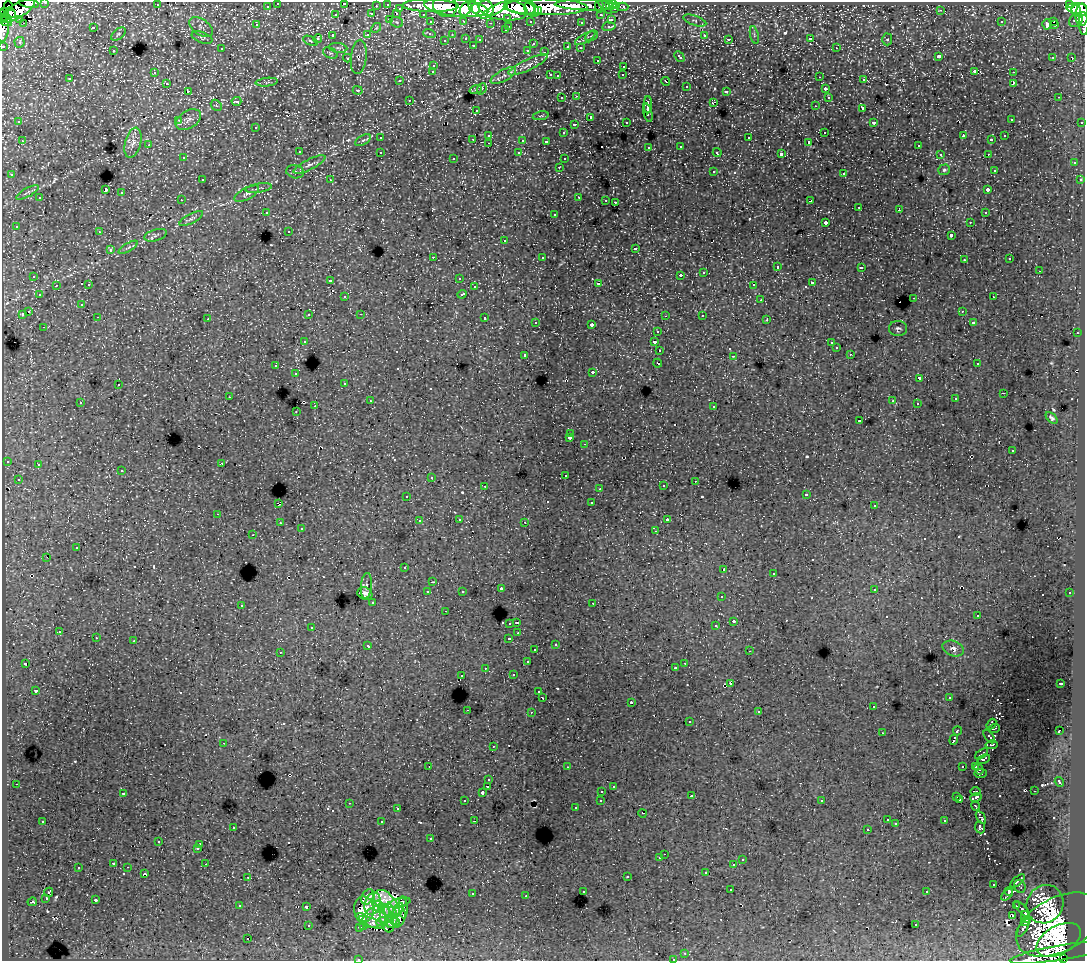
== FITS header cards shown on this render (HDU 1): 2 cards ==
NAXIS1  =                 1083
NAXIS2  =                  959

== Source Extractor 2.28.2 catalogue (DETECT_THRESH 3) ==
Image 1083 x 959 px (HDU 1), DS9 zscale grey, 1 PNG px = 1 image px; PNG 1087 x 963 px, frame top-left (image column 1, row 959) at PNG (2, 2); each listed source drawn as its Kron ellipse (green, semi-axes under 4 px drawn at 4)
Background 291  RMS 1.8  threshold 5.42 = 3 sigma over >= 5 px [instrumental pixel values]
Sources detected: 720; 4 with non-positive FLUX_AUTO (blend fragments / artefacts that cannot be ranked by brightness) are neither listed nor drawn; of the other 716, the 500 brightest by FLUX_AUTO listed and drawn (216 fainter detections omitted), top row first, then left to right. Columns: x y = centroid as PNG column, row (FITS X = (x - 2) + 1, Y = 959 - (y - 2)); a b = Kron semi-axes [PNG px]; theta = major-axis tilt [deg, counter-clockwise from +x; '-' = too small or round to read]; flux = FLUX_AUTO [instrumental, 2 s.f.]
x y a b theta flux
45 2 3 2 - 7.9e+03
29 3 10 4 -9 8.9e+04
278 3 3 3 - 4.2e+03
344 3 3 2 - 5.1e+02
388 4 3 3 - 9.2e+03
614 4 3 3 - 1.1e+04
157 5 3 2 - 2.5e+02
587 5 32 5 -2 1.2e+05
609 5 4 4 - 8.8e+03
1069 5 4 3 - 3.3e+04
8 6 5 4 - 1.6e+04
267 6 3 3 - 3.1e+03
376 6 3 2 - 1.7e+03
430 6 28 6 -1 4.9e+05
445 6 12 10 -28 3.7e+05
599 6 6 4 -83 1.2e+04
605 6 9 3 -48 1.2e+04
481 7 13 8 -15 5.8e+05
521 7 14 7 -9 4.7e+05
545 7 42 8 -1 8.4e+05
622 7 6 3 0 6.5e+03
400 8 3 3 - 1.6e+03
456 8 32 9 -7 8.9e+05
476 8 5 3 - 1.7e+05
466 9 7 5 57 2.0e+05
503 9 24 11 -8 1.1e+06
532 9 8 6 -45 3.1e+05
615 9 3 3 - 1.4e+04
494 10 15 4 29 2.6e+05
941 10 3 2 - 3.0e+02
1081 10 14 5 -10 4.3e+05
4 11 2 2 - 2.7e+03
18 11 19 7 31 3.2e+05
538 11 4 3 - 1.3e+05
1076 11 5 4 - 2.6e+05
11 12 5 4 - 7.4e+04
372 14 3 3 - 2.3e+03
397 14 3 2 - 4.9e+02
423 14 3 2 - 4.3e+03
336 15 3 3 - 8.8e+02
601 15 3 3 - 3.1e+03
1082 15 11 6 88 2.1e+05
5 16 9 3 -42 4.4e+04
508 18 3 3 - 2.6e+03
19 19 3 3 - 2.1e+03
390 19 4 3 - 5.4e+02
611 20 3 3 - 1.1e+03
1076 20 7 6 - 2.0e+04
464 21 3 2 - 6.1e+02
530 21 3 3 - 2.2e+03
695 21 12 5 -19 2.6e+02
1054 21 3 3 - 1.6e+03
6 22 6 3 -21 1.5e+05
397 22 6 5 - 2.1e+02
431 22 3 3 - 3.8e+03
581 22 3 3 - 3.6e+02
1001 22 3 3 - 2.6e+02
24 23 3 2 - 5.3e+02
490 23 3 2 - 2.7e+02
1084 24 11 4 -88 5.1e+04
257 25 3 3 - 3.0e+02
1047 25 5 3 - 1.6e+03
1054 25 3 2 - 2.9e+02
509 26 3 2 - 7.8e+02
609 26 7 3 9 1.0e+03
93 27 3 3 - 2.0e+03
201 27 13 8 -35 5.1e+02
376 28 5 4 - 2.0e+02
3 29 13 5 85 7.5e+04
505 30 3 3 - 3.4e+02
429 33 6 4 -17 4.6e+02
118 34 8 5 39 2.5e+02
368 35 3 3 - 9.4e+02
452 35 3 3 - 3.6e+02
704 35 3 3 - 7.5e+02
754 35 9 3 -78 2.2e+02
332 36 3 3 - 1.6e+03
591 36 6 5 - 2.1e+02
202 37 11 5 -22 3.4e+02
466 38 3 3 - 6.9e+02
585 38 11 3 30 2.2e+02
811 38 3 3 - 2.2e+04
318 39 4 3 - 6.4e+02
729 39 3 3 - 3.5e+02
887 39 6 5 - 2.0e+02
445 40 4 3 - 2.6e+02
480 40 3 3 - 4.6e+02
311 41 8 4 -27 2.4e+02
20 42 5 5 - 2.9e+02
533 44 3 3 - 3.0e+02
473 45 3 3 - 3.2e+02
3 46 3 3 - 1.1e+04
568 47 4 3 - 9.1e+02
338 48 9 5 -8 3.3e+02
580 48 3 3 - 4.6e+02
836 48 3 2 - 4.4e+02
221 49 3 3 - 3.5e+02
528 50 3 3 - 4.6e+02
113 51 3 3 - 6.6e+02
544 52 3 2 - 2.2e+02
330 53 8 5 -24 3.0e+02
679 56 6 3 -44 7.3e+02
359 57 17 8 83 4.9e+02
939 57 3 3 - 1.5e+04
1053 57 3 3 - 3.1e+02
1071 57 3 2 - 3.5e+02
347 58 4 3 - 2.6e+02
597 60 3 3 - 5.6e+02
434 65 3 3 - 7.3e+02
528 65 21 5 25 8.8e+02
624 66 3 3 - 6.8e+02
433 71 3 3 - 5.4e+02
975 71 3 3 - 2.6e+03
1013 72 3 2 - 6.6e+02
154 73 3 3 - 3.5e+02
550 75 3 3 - 7.2e+02
623 75 3 3 - 3.1e+02
503 76 14 5 28 5.7e+02
558 76 4 3 - 3.6e+02
820 77 3 2 - 2.9e+02
70 79 3 3 - 4.6e+02
864 80 3 3 - 4.1e+02
400 81 3 3 - 3.6e+02
666 81 4 3 - 8.0e+02
267 82 11 4 6 2.6e+02
167 83 3 3 - 4.9e+02
1013 83 4 3 - 1.4e+03
687 87 3 3 - 5.3e+02
476 89 6 4 19 2.1e+02
482 89 6 4 70 2.0e+02
825 89 3 3 - 1.2e+03
358 90 5 4 - 2.5e+02
188 91 3 2 - 8.8e+02
726 91 3 3 - 8.0e+02
577 96 3 2 - 5.3e+02
828 97 3 3 - 6.6e+02
1059 97 3 2 - 5.2e+02
562 98 3 3 - 4.3e+02
409 100 3 2 - 4.5e+02
236 101 5 3 - 5.1e+02
713 102 4 2 - 7.5e+02
216 105 6 4 -46 2.1e+02
648 105 8 3 90 4.5e+03
815 106 3 2 - 3.3e+02
863 109 3 3 - 1.8e+03
476 110 3 2 - 3.3e+02
648 113 9 3 -78 3.8e+03
541 116 8 4 12 2.0e+02
591 117 3 3 - 1.5e+03
1011 119 3 3 - 3.9e+02
179 120 3 2 - 4.6e+02
188 120 14 9 31 7.4e+02
19 122 3 3 - 2.5e+02
626 122 3 2 - 2.3e+02
1082 122 3 3 - 1.8e+03
874 123 3 3 - 3.8e+02
574 124 4 3 - 4.7e+02
256 127 3 3 - 6.2e+02
825 132 3 2 - 8.8e+02
564 133 3 3 - 4.4e+02
489 135 3 3 - 6.5e+02
963 136 4 2 - 9.7e+02
1005 136 3 3 - 2.7e+02
380 138 3 3 - 2.5e+02
749 138 3 3 - 7.8e+02
473 139 3 2 - 5.8e+02
363 140 9 4 30 2.9e+02
523 140 3 3 - 1.5e+03
992 140 3 3 - 5.4e+02
22 141 3 2 - 7.1e+02
546 141 3 3 - 6.1e+02
809 142 3 3 - 3.2e+02
133 143 15 8 75 9.5e+02
489 143 3 2 - 4.3e+02
149 145 3 3 - 3.1e+02
681 146 3 3 - 6.1e+02
918 146 3 3 - 4.4e+02
649 147 3 3 - 4.3e+02
299 152 3 3 - 5.8e+02
380 152 3 3 - 6.0e+02
519 153 3 3 - 5.9e+02
717 153 4 3 - 3.4e+02
781 154 4 3 - 3.0e+03
940 154 3 3 - 3.5e+02
988 154 3 2 - 3.5e+02
183 158 3 3 - 3.5e+02
454 158 3 3 - 3.6e+02
564 159 3 3 - 2.9e+02
1074 163 3 3 - 6.8e+02
309 165 17 5 26 6.2e+02
559 167 3 2 - 4.0e+02
944 170 6 5 - 2.7e+02
994 170 3 3 - 3.0e+02
713 171 3 3 - 6.5e+02
295 172 9 6 -11 3.3e+02
844 173 3 3 - 7.6e+02
12 175 3 3 - 6.2e+02
202 180 3 2 - 5.2e+02
330 180 3 2 - 3.1e+02
1080 180 3 3 - 5.2e+02
259 188 13 4 9 3.7e+02
105 190 4 3 - 5.0e+03
988 190 3 3 - 1.1e+03
27 192 13 4 29 3.7e+02
122 193 3 3 - 1.4e+03
247 194 14 6 28 5.4e+02
579 197 3 2 - 8.7e+02
40 198 3 3 - 6.3e+02
181 200 3 2 - 3.2e+02
606 200 3 2 - 3.1e+02
810 201 4 3 - 1.2e+03
615 202 3 3 - 5.2e+02
859 207 3 2 - 3.5e+02
899 210 3 2 - 3.2e+02
266 212 3 2 - 4.9e+02
985 213 3 3 - 4.8e+02
554 215 3 3 - 2.3e+03
191 218 13 4 27 3.4e+02
825 222 3 3 - 1.9e+03
970 222 3 2 - 3.6e+02
16 226 3 3 - 3.7e+02
289 231 3 3 - 2.0e+02
99 232 3 2 - 3.7e+02
156 235 11 5 17 3.3e+02
951 235 3 3 - 1.9e+03
505 241 3 2 - 2.3e+03
128 247 11 4 30 2.7e+02
635 248 3 3 - 1.1e+03
110 250 3 3 - 1.5e+03
433 257 3 2 - 1.5e+03
542 257 3 3 - 6.7e+02
1010 259 3 3 - 3.9e+02
964 260 3 2 - 3.2e+02
777 267 3 3 - 1.2e+03
861 267 3 3 - 5.0e+02
1039 271 3 2 - 3.5e+02
704 272 3 3 - 9.1e+02
680 275 3 2 - 6.9e+03
34 276 3 3 - 5.9e+02
459 278 3 3 - 3.1e+02
330 280 3 3 - 5.4e+02
599 283 3 3 - 5.0e+03
812 283 3 3 - 8.2e+02
89 284 3 2 - 5.4e+02
56 285 3 2 - 4.2e+02
754 285 4 2 - 8.2e+02
474 287 3 3 - 4.1e+02
462 294 5 3 - 9.8e+02
39 295 3 3 - 2.6e+02
345 297 3 3 - 6.1e+02
993 297 3 2 - 4.2e+02
914 298 3 2 - 8.5e+02
761 300 3 2 - 2.6e+02
82 304 3 3 - 3.5e+02
962 311 3 3 - 2.1e+02
29 312 3 3 - 1.1e+03
22 314 3 3 - 1.1e+03
361 314 3 2 - 2.0e+02
309 315 3 3 - 7.1e+02
702 315 3 2 - 4.5e+02
665 316 3 2 - 2.4e+02
98 317 3 2 - 2.3e+02
485 318 3 3 - 8.2e+02
208 319 3 2 - 2.5e+02
767 320 3 3 - 5.5e+02
536 322 3 3 - 3.6e+02
974 323 3 3 - 7.1e+02
592 325 3 3 - 3.5e+03
44 327 3 2 - 3.4e+02
898 329 9 7 -4 3.4e+02
657 331 3 3 - 4.3e+02
1077 333 3 2 - 7.2e+02
304 341 3 3 - 6.1e+02
654 342 3 3 - 1.3e+03
831 343 3 3 - 3.8e+02
836 348 3 3 - 5.0e+02
660 350 3 2 - 6.1e+02
850 354 3 2 - 2.1e+02
525 355 3 3 - 4.2e+02
733 356 4 2 - 3.5e+02
658 363 4 2 - 9.3e+02
977 364 3 2 - 3.2e+02
276 366 3 3 - 5.8e+02
593 372 3 3 - 1.1e+03
296 374 3 3 - 4.9e+02
919 378 4 3 - 2.5e+03
345 383 3 3 - 4.4e+02
118 385 3 2 - 4.3e+02
1003 393 3 2 - 5.3e+02
229 397 3 2 - 2.0e+02
955 399 3 3 - 4.5e+02
370 401 3 2 - 3.9e+02
893 401 3 3 - 2.7e+02
80 402 3 2 - 4.2e+02
917 404 3 2 - 2.9e+02
315 406 3 2 - 1.4e+03
714 406 3 2 - 3.4e+02
296 412 3 2 - 2.2e+02
1052 418 7 4 -43 3.0e+02
860 421 3 3 - 5.9e+02
571 434 3 2 - 2.7e+02
570 438 4 4 - 3.8e+02
585 444 3 2 - 2.8e+02
1012 451 3 3 - 4.1e+02
8 461 3 3 - 4.8e+02
222 463 3 2 - 4.0e+02
38 464 3 3 - 4.9e+02
122 471 3 3 - 4.2e+02
565 475 3 3 - 4.3e+02
431 478 3 3 - 2.6e+02
18 479 3 3 - 3.6e+02
695 481 3 2 - 2.3e+02
485 486 3 2 - 4.9e+02
663 486 3 3 - 4.6e+02
600 488 3 2 - 2.2e+02
806 494 3 3 - 3.7e+02
407 496 3 3 - 2.7e+02
278 503 4 2 - 8.4e+02
592 503 3 3 - 4.0e+02
874 506 3 3 - 2.7e+02
218 514 3 2 - 3.8e+02
459 519 3 3 - 5.1e+02
667 520 4 3 - 7.2e+02
419 521 4 3 - 2.7e+02
525 522 3 2 - 2.0e+02
280 523 3 3 - 3.9e+02
301 529 3 3 - 3.1e+02
656 531 3 2 - 4.2e+02
253 535 3 2 - 3.1e+02
77 548 4 3 - 1.6e+03
47 557 2 2 - 2.1e+02
404 568 3 3 - 3.2e+02
724 570 3 3 - 2.0e+03
773 573 3 3 - 4.1e+02
433 582 4 2 - 4.5e+02
366 586 13 5 85 4.7e+02
501 589 3 3 - 9.4e+02
874 589 3 3 - 5.1e+02
462 591 3 3 - 4.7e+02
428 592 3 3 - 7.9e+02
1070 593 3 3 - 5.3e+02
365 594 7 6 - 6.8e+02
721 597 3 3 - 3.2e+02
373 602 3 3 - 4.6e+02
593 603 3 2 - 3.8e+02
241 605 3 3 - 5.1e+02
445 611 3 2 - 3.2e+02
978 615 3 2 - 2.1e+02
734 621 3 3 - 2.4e+03
510 623 3 3 - 7.3e+02
517 623 3 3 - 2.6e+03
716 626 3 3 - 1.7e+03
312 627 3 3 - 3.9e+02
59 632 3 2 - 4.2e+02
518 633 3 2 - 2.1e+02
96 638 3 2 - 3.8e+02
509 638 3 3 - 6.9e+02
134 641 3 3 - 1.3e+03
556 644 3 3 - 4.0e+02
368 646 4 3 - 6.0e+02
953 648 11 7 -19 5.5e+02
535 650 3 3 - 4.4e+02
749 651 3 2 - 2.3e+02
280 652 3 2 - 2.2e+02
527 662 3 3 - 8.3e+02
685 663 3 2 - 3.0e+02
25 664 3 3 - 3.9e+02
485 668 3 2 - 4.4e+02
676 668 3 3 - 5.5e+02
513 675 3 3 - 5.6e+02
462 676 3 3 - 2.7e+02
1061 683 3 3 - 5.2e+02
731 684 3 3 - 9.7e+02
36 691 3 3 - 6.3e+02
539 692 3 3 - 4.3e+02
542 697 4 3 - 1.3e+03
949 698 3 3 - 3.3e+02
631 702 3 3 - 1.2e+03
873 707 3 2 - 4.4e+02
467 710 2 2 - 3.3e+02
531 712 3 2 - 4.7e+02
759 712 3 2 - 2.0e+02
689 722 3 3 - 6.0e+02
991 724 6 3 52 2.8e+02
994 729 6 2 21 3.0e+02
957 731 5 3 - 2.2e+03
1059 731 3 3 - 2.4e+02
882 733 3 3 - 2.5e+02
989 736 8 2 -55 2.7e+02
954 740 5 3 - 3.4e+03
224 743 3 2 - 3.2e+02
991 745 6 2 10 3.9e+02
493 746 3 2 - 2.5e+02
981 754 7 2 34 2.7e+02
984 759 6 3 24 2.9e+02
962 766 3 2 - 4.6e+02
429 767 3 2 - 5.7e+02
567 767 3 2 - 2.7e+02
975 767 3 2 - 2.0e+02
979 769 6 2 -59 2.2e+02
980 773 6 3 2 2.8e+02
489 780 3 3 - 3.9e+02
1059 782 5 2 - 2.6e+02
16 784 3 2 - 3.5e+02
488 786 3 3 - 1.5e+03
613 787 3 3 - 6.1e+02
602 791 3 2 - 5.6e+02
1034 791 3 2 - 4.5e+02
975 792 5 3 - 3.2e+02
123 793 3 3 - 5.7e+02
482 793 3 3 - 8.1e+02
692 796 3 3 - 4.4e+02
957 797 3 3 - 4.5e+02
976 797 6 3 18 3.6e+02
960 799 3 3 - 4.2e+02
601 800 3 3 - 5.1e+02
465 801 3 2 - 3.9e+02
822 801 3 3 - 3.3e+02
349 803 3 2 - 6.1e+02
975 806 5 2 - 2.9e+02
576 808 3 3 - 4.2e+02
397 809 3 3 - 3.5e+02
642 813 4 2 - 2.0e+02
981 818 7 4 -58 5.4e+02
887 820 3 3 - 2.9e+02
43 821 3 3 - 4.5e+02
475 821 3 2 - 7.8e+02
945 821 3 3 - 6.5e+02
382 822 3 3 - 1.4e+03
896 824 3 3 - 2.5e+02
233 827 3 3 - 4.6e+02
980 827 6 5 - 5.6e+02
867 829 3 2 - 2.8e+02
431 839 3 3 - 4.1e+02
159 842 3 3 - 4.4e+02
200 845 3 3 - 9.6e+03
198 848 3 3 - 3.6e+02
664 854 2 2 - 3.6e+02
660 858 3 3 - 2.6e+02
742 860 3 3 - 6.6e+02
114 863 3 3 - 1.2e+03
206 864 2 2 - 3.5e+02
734 865 3 3 - 1.4e+03
128 867 3 2 - 2.4e+02
78 868 3 3 - 1.2e+03
706 872 3 3 - 9.6e+02
144 874 3 3 - 1.2e+03
627 876 3 3 - 1.1e+03
248 877 3 2 - 4.9e+02
1018 881 9 2 42 5.6e+02
994 884 3 2 - 5.7e+02
1020 886 6 5 - 2.0e+02
731 890 3 2 - 4.0e+02
583 891 3 3 - 5.4e+02
49 892 5 3 - 4.9e+02
927 892 3 3 - 5.0e+02
1009 892 4 3 - 3.6e+02
472 894 3 3 - 1.1e+03
1007 895 7 4 46 5.1e+02
526 896 3 2 - 3.7e+02
368 897 8 6 60 8.4e+02
46 898 4 2 - 1.1e+03
95 900 3 3 - 1.0e+04
32 902 4 3 - 3.4e+02
373 903 12 7 73 2.6e+03
399 903 12 4 14 8.7e+02
387 904 16 9 -50 4.5e+03
1045 904 20 18 56 6.5e+03
239 906 3 3 - 4.1e+02
379 906 6 5 - 1.2e+03
1016 906 4 2 - 2.2e+02
306 907 3 3 - 1.1e+03
403 907 11 4 -86 1.2e+03
364 909 13 10 -85 2.2e+03
398 909 7 4 60 1.3e+03
1022 909 10 3 -45 6.5e+02
391 914 11 6 -67 2.0e+03
1012 915 3 3 - 3.3e+04
376 916 15 9 33 1.4e+03
361 917 6 3 -21 1.2e+03
398 917 11 7 73 2.4e+02
1026 917 6 3 -74 8.3e+02
387 919 14 6 -77 1.3e+03
381 921 5 3 - 5.5e+02
1026 921 5 2 - 6.1e+02
372 923 14 3 -22 3.7e+02
393 923 7 3 19 6.6e+02
308 925 3 3 - 8.6e+02
364 925 3 2 - 4.4e+02
916 925 3 2 - 4.4e+02
1059 925 46 27 28 2.5e+04
360 927 4 3 - 4.7e+02
1023 928 10 3 57 4.7e+02
248 939 3 3 - 1.2e+03
1059 940 24 14 29 9.8e+03
685 953 3 2 - 4.8e+02
1061 953 52 7 9 8.1e+03
358 959 3 2 - 3.7e+02
673 959 3 2 - 4.4e+02
1064 959 4 3 - 3.3e+04
At the frame edge (FLAGS 8, measured only in part): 11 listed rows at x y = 45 2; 29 3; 278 3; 344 3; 6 22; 1084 24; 3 29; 3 46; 358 959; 673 959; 1064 959
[216 fainter detections neither listed nor drawn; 4 non-positive-flux detections neither listed nor drawn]